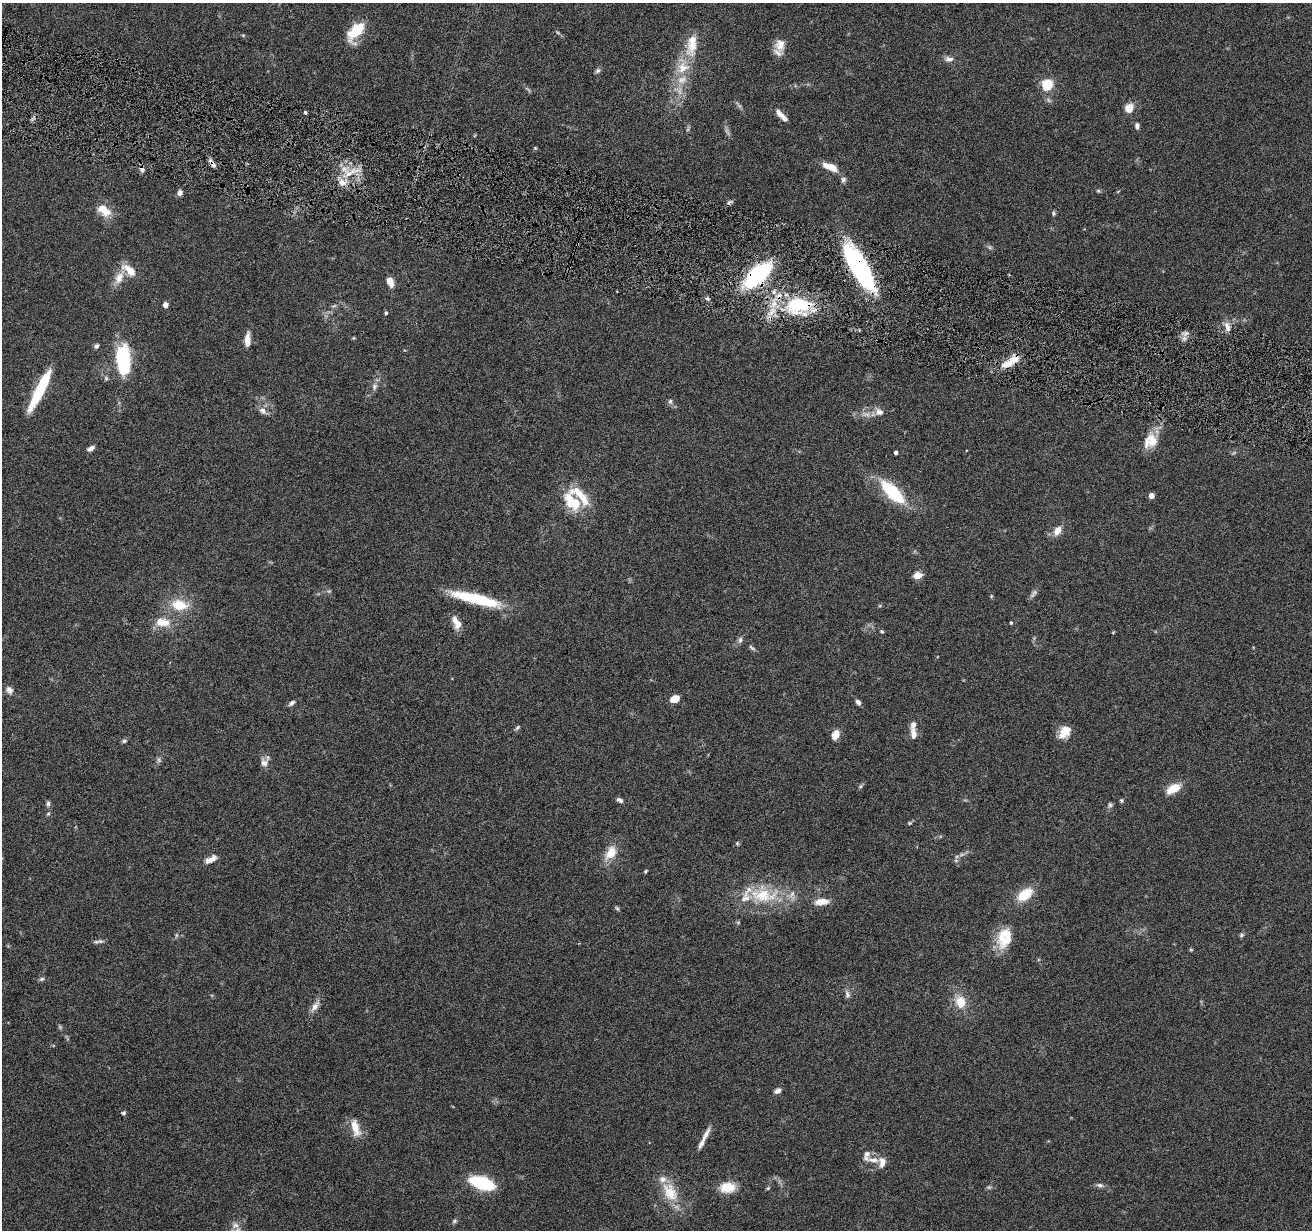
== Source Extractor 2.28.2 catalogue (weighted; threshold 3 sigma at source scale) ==
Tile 11 of 4 x 4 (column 3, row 3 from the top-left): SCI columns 2623-3932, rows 1484-2711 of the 5242 x 5295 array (HDU 1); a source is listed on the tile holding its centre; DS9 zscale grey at full resolution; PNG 1314 x 1232 px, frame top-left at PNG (2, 3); no overlay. Shown black and unused: <1% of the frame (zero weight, under 4 of 8 exposures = <1% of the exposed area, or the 3 px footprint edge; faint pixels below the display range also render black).
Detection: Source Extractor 2.28.2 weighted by HDU 2 'WHT'; one run over the whole footprint, this tile lists its part. Background 0.0772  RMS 0.0044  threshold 0.0181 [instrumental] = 3 sigma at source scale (4.09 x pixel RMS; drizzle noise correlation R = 1.36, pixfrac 0.8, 0.05/0.05 arcsec/px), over >= 5 px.
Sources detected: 135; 11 too faint to see at this stretch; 1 cosmic-ray / hot-pixel residue — not listed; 16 inside a brighter listed object's ellipse — not listed separately; the other 107 listed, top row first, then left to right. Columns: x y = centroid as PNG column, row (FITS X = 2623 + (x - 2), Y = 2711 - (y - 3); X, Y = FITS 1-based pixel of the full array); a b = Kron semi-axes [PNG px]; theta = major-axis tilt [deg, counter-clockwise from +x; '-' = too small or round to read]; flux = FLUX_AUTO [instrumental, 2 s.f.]
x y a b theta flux
356 31 23 11 54 14
693 45 33 16 68 11
780 45 19 13 -87 5
949 59 12 7 -2 2
683 67 24 18 79 11
598 71 8 6 50 0.92
1047 85 6 5 - 37
739 105 14 3 -51 0.9
1129 108 9 8 - 4.9
305 113 4 3 - 0.61
781 115 16 5 -46 3.5
1137 126 8 5 -90 1.2
535 148 5 4 - 0.49
212 164 13 5 -56 1.8
830 167 18 7 -23 5.7
353 172 32 9 17 6.4
843 180 8 6 67 1.1
1098 191 6 4 -1 0.54
180 193 7 6 - 1.6
729 202 8 5 30 0.94
104 211 20 12 -37 6.4
1053 213 6 4 84 0.67
859 268 50 15 -59 68
129 270 21 10 -39 5.8
757 275 29 13 41 49
119 277 20 10 64 5.4
390 282 10 6 -68 4.1
165 305 5 4 - 2.5
798 305 40 23 8 29
334 306 8 3 13 0.65
386 313 4 4 - 0.64
1227 326 15 6 -76 2.3
247 340 16 6 88 4.2
96 346 7 5 54 0.95
123 360 25 12 -87 39
1007 364 19 9 20 6.1
106 378 7 5 77 0.76
374 387 10 7 68 1.6
40 390 41 8 63 25
670 401 7 5 -78 1
262 411 12 8 -37 2.1
879 412 12 10 -19 2.7
1150 441 22 17 62 7.6
90 448 9 5 28 1.7
896 453 4 3 - 1.2
892 492 34 14 -45 22
1151 495 4 4 - 3.3
575 503 19 18 - 11
1057 531 13 8 56 3.5
917 575 8 6 19 4.2
1033 593 15 5 52 1.3
991 596 6 4 89 0.45
476 599 53 10 -14 25
179 605 21 13 -11 10
161 622 17 13 -3 6.3
456 622 18 9 -65 3.9
1011 623 4 4 - 0.44
882 631 5 4 - 0.54
740 640 9 6 65 1.3
752 648 10 4 -36 0.82
9 690 10 8 -60 2
675 699 7 5 22 6.9
858 702 7 5 -52 1.3
292 703 9 5 35 1.2
517 728 9 4 45 0.7
1065 732 14 10 55 6.7
913 734 16 8 -83 2.9
835 735 12 8 66 3.6
124 741 7 5 12 0.8
264 763 12 10 -72 2.4
861 786 6 4 70 0.62
1173 789 19 10 30 6.3
620 800 8 5 -29 1.2
1121 800 5 5 - 0.61
48 804 8 5 87 0.99
1110 805 7 6 - 0.97
48 814 6 4 42 0.6
909 823 5 4 - 0.47
737 843 6 5 - 0.59
610 853 17 11 59 7.3
957 856 6 4 19 0.68
211 859 17 7 28 2.9
645 871 5 3 - 0.46
1025 894 16 10 36 11
763 895 45 25 -4 22
821 902 18 8 5 4.5
617 908 7 4 -61 0.66
1241 935 7 6 - 0.71
1002 939 29 16 -89 9.4
100 941 8 6 -2 1.2
42 979 8 5 26 0.79
847 994 12 7 -78 1.6
960 1002 17 14 -71 7
315 1006 12 7 53 2.8
778 1091 8 6 25 1.7
124 1113 6 5 - 0.64
355 1128 23 10 -74 5.7
705 1135 25 6 63 3.6
873 1160 18 7 -5 3.8
482 1183 23 10 -18 27
1100 1185 10 6 -6 1.3
728 1187 19 13 5 7.3
989 1187 7 5 -6 0.71
768 1188 6 4 45 0.5
670 1192 30 18 -61 12
454 1221 7 5 29 0.76
235 1225 9 9 - 1.9
Overlapping masked pixels (flux is a lower limit): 4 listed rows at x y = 212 164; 859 268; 757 275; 798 305